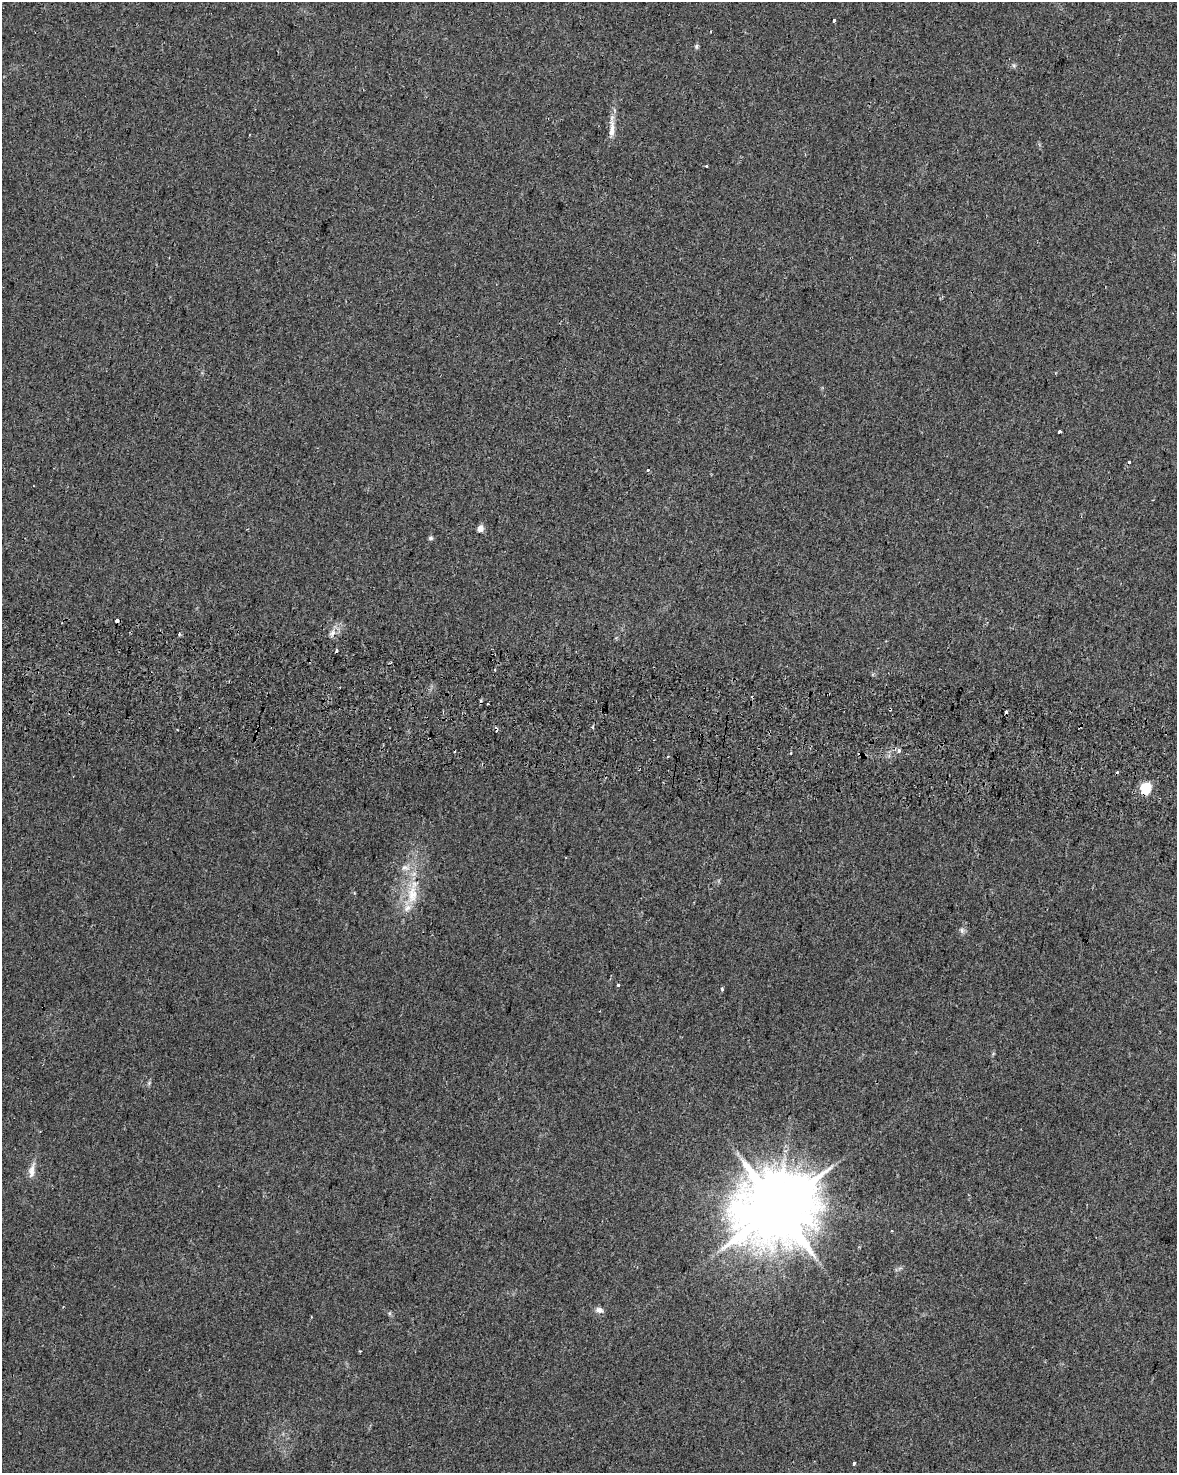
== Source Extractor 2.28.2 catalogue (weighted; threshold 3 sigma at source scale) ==
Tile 6 of 4 x 3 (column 2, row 2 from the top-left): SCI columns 1232-2406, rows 1808-3278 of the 4803 x 5029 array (HDU 1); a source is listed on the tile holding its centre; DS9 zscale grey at full resolution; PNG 1179 x 1475 px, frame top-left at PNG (2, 2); no overlay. Shown black and unused: <1% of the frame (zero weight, under 2 of 3 exposures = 4% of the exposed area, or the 3 px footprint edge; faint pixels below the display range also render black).
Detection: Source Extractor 2.28.2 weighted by HDU 2 'WHT'; one run over the whole footprint, this tile lists its part. Background 0.0284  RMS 0.0049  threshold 0.0221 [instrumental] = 3 sigma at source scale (4.5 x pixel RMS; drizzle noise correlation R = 1.50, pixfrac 1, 0.0396/0.0396 arcsec/px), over >= 5 px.
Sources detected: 41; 12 cosmic-ray / hot-pixel residue — not listed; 1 inside a brighter listed object's ellipse — not listed separately; the other 28 listed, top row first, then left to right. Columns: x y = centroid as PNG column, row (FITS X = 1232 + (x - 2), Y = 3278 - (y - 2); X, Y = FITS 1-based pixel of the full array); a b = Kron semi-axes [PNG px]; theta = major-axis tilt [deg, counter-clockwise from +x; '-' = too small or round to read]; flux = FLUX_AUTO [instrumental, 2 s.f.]
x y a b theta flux
834 20 3 3 - 3.6
696 46 7 5 88 0.89
1014 66 6 4 -46 0.84
612 129 29 7 88 5.1
706 166 3 3 - 2.9
1059 432 3 3 - 2.9
1128 462 3 3 - 7.5
648 470 3 3 - 2
480 528 5 4 - 5.8
431 538 6 5 - 0.87
117 621 4 3 - 3.2
179 633 3 3 - 1.4
332 633 12 7 59 2.7
593 727 5 3 - 0.56
899 750 4 3 - 2.4
1146 788 6 5 - 39
405 868 12 8 0 3.2
412 894 29 13 87 13
962 930 8 6 -70 1.3
618 985 3 3 - 1.3
722 989 5 4 - 0.63
149 1083 7 4 46 0.82
32 1171 22 7 80 3.9
777 1208 22 19 39 4800
892 1231 3 2 - 0.4
599 1310 10 7 -10 2.3
360 1351 3 2 - 0.49
854 1463 3 3 - 0.95
Overlapping masked pixels (flux is a lower limit): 1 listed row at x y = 1146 788